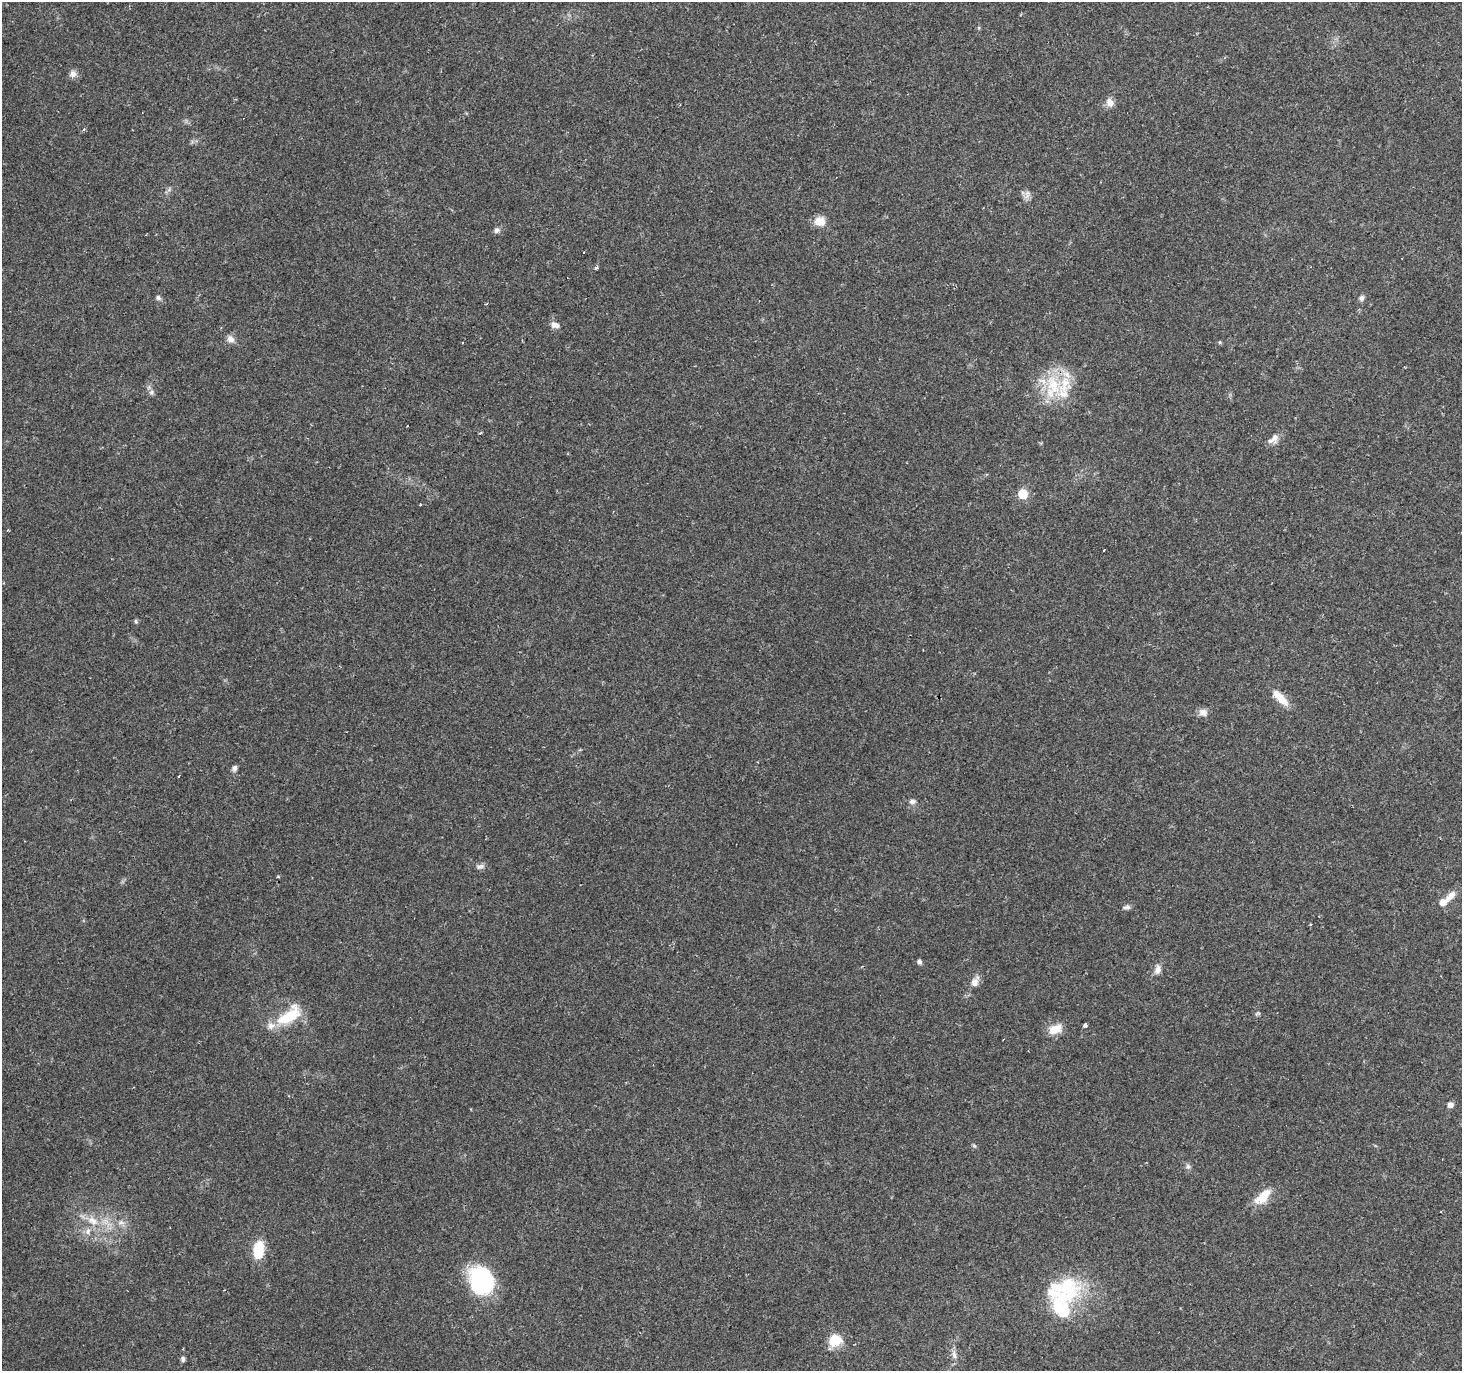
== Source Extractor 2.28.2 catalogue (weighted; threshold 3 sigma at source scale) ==
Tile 10 of 4 x 4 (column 2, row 3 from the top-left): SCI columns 1461-2920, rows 1558-2926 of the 5843 x 5920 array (HDU 1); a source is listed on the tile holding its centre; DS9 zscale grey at full resolution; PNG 1464 x 1373 px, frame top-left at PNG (2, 2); no overlay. Shown black and unused: <1% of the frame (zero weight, under 2 of 3 exposures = <1% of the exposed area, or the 3 px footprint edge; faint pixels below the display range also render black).
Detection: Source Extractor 2.28.2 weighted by HDU 2 'WHT'; one run over the whole footprint, this tile lists its part. Background 0.0649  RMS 0.0047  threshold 0.0211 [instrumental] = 3 sigma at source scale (4.5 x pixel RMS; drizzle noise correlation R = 1.50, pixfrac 1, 0.0396/0.0396 arcsec/px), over >= 5 px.
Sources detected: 57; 1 inside a brighter object's white glare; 2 cosmic-ray / hot-pixel residue — not listed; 5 inside a brighter listed object's ellipse — not listed separately; the other 49 listed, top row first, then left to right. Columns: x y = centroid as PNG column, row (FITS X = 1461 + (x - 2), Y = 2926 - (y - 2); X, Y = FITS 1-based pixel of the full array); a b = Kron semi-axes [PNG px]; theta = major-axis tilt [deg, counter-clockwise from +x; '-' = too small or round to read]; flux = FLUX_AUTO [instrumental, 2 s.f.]
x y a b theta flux
73 74 10 9 - 2.3
1110 102 13 9 -72 3.2
1027 195 14 6 75 2.2
820 221 13 11 -4 5.7
497 230 9 7 41 1.4
596 268 4 3 - 1.1
158 298 8 6 -55 1.2
1361 298 6 6 - 1.6
555 325 13 8 -14 2.6
230 339 10 8 -47 2.8
1220 342 5 3 - 0.48
1054 385 36 19 -63 22
151 392 8 6 46 1.3
480 433 4 3 - 0.56
1274 439 15 9 39 3.5
1023 494 6 6 - 16
420 504 3 2 - 0.73
7 530 3 3 - 0.68
1104 550 3 2 - 0.63
136 621 7 4 -71 0.73
1280 698 24 9 -46 7.6
1203 712 11 9 -11 2.9
234 768 7 6 - 1.7
179 776 3 3 - 1.3
912 801 9 7 6 1.6
478 867 8 8 - 1.6
278 877 3 3 - 0.53
1451 895 15 8 48 4
1127 907 9 6 14 1.4
919 961 5 4 - 1.5
1158 969 13 8 74 3
974 983 12 9 68 3.3
1258 1013 6 5 - 0.76
289 1016 36 16 36 17
1085 1025 4 3 - 1.3
1055 1029 18 11 25 6.5
1450 1105 7 7 - 2
974 1146 5 5 - 0.73
1188 1167 8 7 - 1.3
1263 1196 24 11 44 9.3
93 1221 17 11 -36 7.3
121 1222 11 6 -4 2.3
88 1231 10 6 72 2.1
258 1250 15 9 82 18
481 1282 25 22 -84 58
1066 1289 55 35 71 39
834 1341 8 7 - 23
954 1355 12 6 -76 2.4
183 1359 6 5 - 1.2